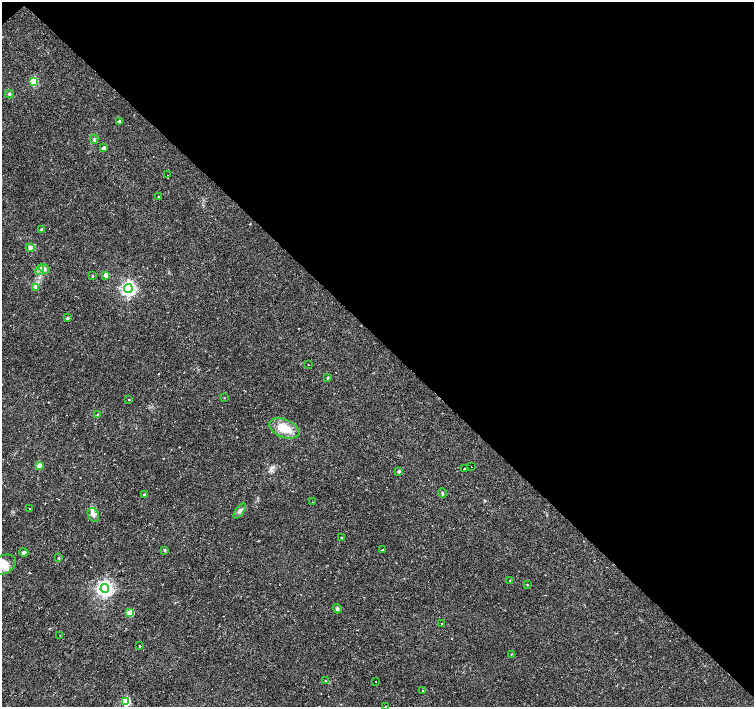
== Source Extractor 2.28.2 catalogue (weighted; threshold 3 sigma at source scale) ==
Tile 3 of 4 x 4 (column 3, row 1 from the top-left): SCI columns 3011-4514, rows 4378-5787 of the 6020 x 6003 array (HDU 1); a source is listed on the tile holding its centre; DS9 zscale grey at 2 x 2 block average (1 PNG px = mean of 2 x 2 image px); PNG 756 x 709 px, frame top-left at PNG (2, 2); each listed source drawn as its Kron ellipse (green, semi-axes under 4 px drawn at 4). Shown black and unused: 48% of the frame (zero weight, under 2 of 3 exposures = <1% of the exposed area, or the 3 px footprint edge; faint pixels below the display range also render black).
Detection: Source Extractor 2.28.2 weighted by HDU 2 'WHT'; one run over the whole footprint, this tile lists its part. Background 0.0355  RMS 0.0036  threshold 0.0163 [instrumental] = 3 sigma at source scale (4.5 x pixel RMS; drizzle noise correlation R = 1.50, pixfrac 1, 0.0396/0.0396 arcsec/px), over >= 5 px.
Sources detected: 56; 3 cosmic-ray / hot-pixel residue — neither listed nor drawn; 1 inside a brighter listed object's ellipse — not listed separately; the other 52 listed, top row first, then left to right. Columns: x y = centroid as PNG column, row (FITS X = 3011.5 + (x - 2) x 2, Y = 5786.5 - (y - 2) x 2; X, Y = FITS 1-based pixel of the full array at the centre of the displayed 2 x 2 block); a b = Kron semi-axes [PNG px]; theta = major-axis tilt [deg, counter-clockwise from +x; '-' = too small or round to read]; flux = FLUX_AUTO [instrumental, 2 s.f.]
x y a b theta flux
34 81 3 3 - 38
9 94 4 3 - 1.2
119 121 2 2 - 2.5
94 139 4 3 - 1.3
103 148 3 3 - 4.9
168 175 2 2 - 0.48
158 196 2 2 - 1.4
41 229 2 2 - 1
30 248 4 4 - 2.2
44 269 6 3 -31 2.1
40 270 5 2 - 1.4
106 275 3 3 - 7.5
93 276 3 2 - 1.1
36 287 4 3 - 1.1
128 289 4 4 - 250
67 318 3 2 - 1.7
308 365 2 2 - 0.54
327 378 3 3 - 0.72
224 398 3 2 - 0.34
129 400 3 2 - 0.76
98 415 3 3 - 0.82
284 428 16 9 -22 15
39 465 3 3 - 11
472 467 2 2 - 1.4
464 468 2 2 - 1
399 471 2 2 - 1.5
442 493 4 3 - 1.2
144 494 3 2 - 1.2
312 502 2 2 - 0.57
30 508 2 2 - 0.44
240 511 9 4 54 2.3
93 515 7 5 -65 3.3
341 538 2 2 - 2.9
164 550 4 3 - 0.83
382 550 2 2 - 0.62
24 552 4 4 - 1.4
59 558 3 3 - 0.74
4 565 13 9 28 9.2
510 580 2 2 - 0.39
527 585 2 2 - 0.47
105 589 4 4 - 300
337 609 5 3 - 1.6
130 613 3 3 - 22
441 623 2 2 - 0.43
60 635 2 2 - 0.29
139 646 2 2 - 1.3
511 654 2 2 - 0.64
325 681 3 2 - 0.53
375 682 2 2 - 0.53
422 691 2 2 - 0.36
126 701 3 3 - 51
385 706 2 2 - 2.4
Isophote crosses this tile's border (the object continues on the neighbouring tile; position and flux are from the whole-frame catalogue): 2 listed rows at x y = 4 565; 385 706
Diffuse or blended objects may show on this block-average render without a row.